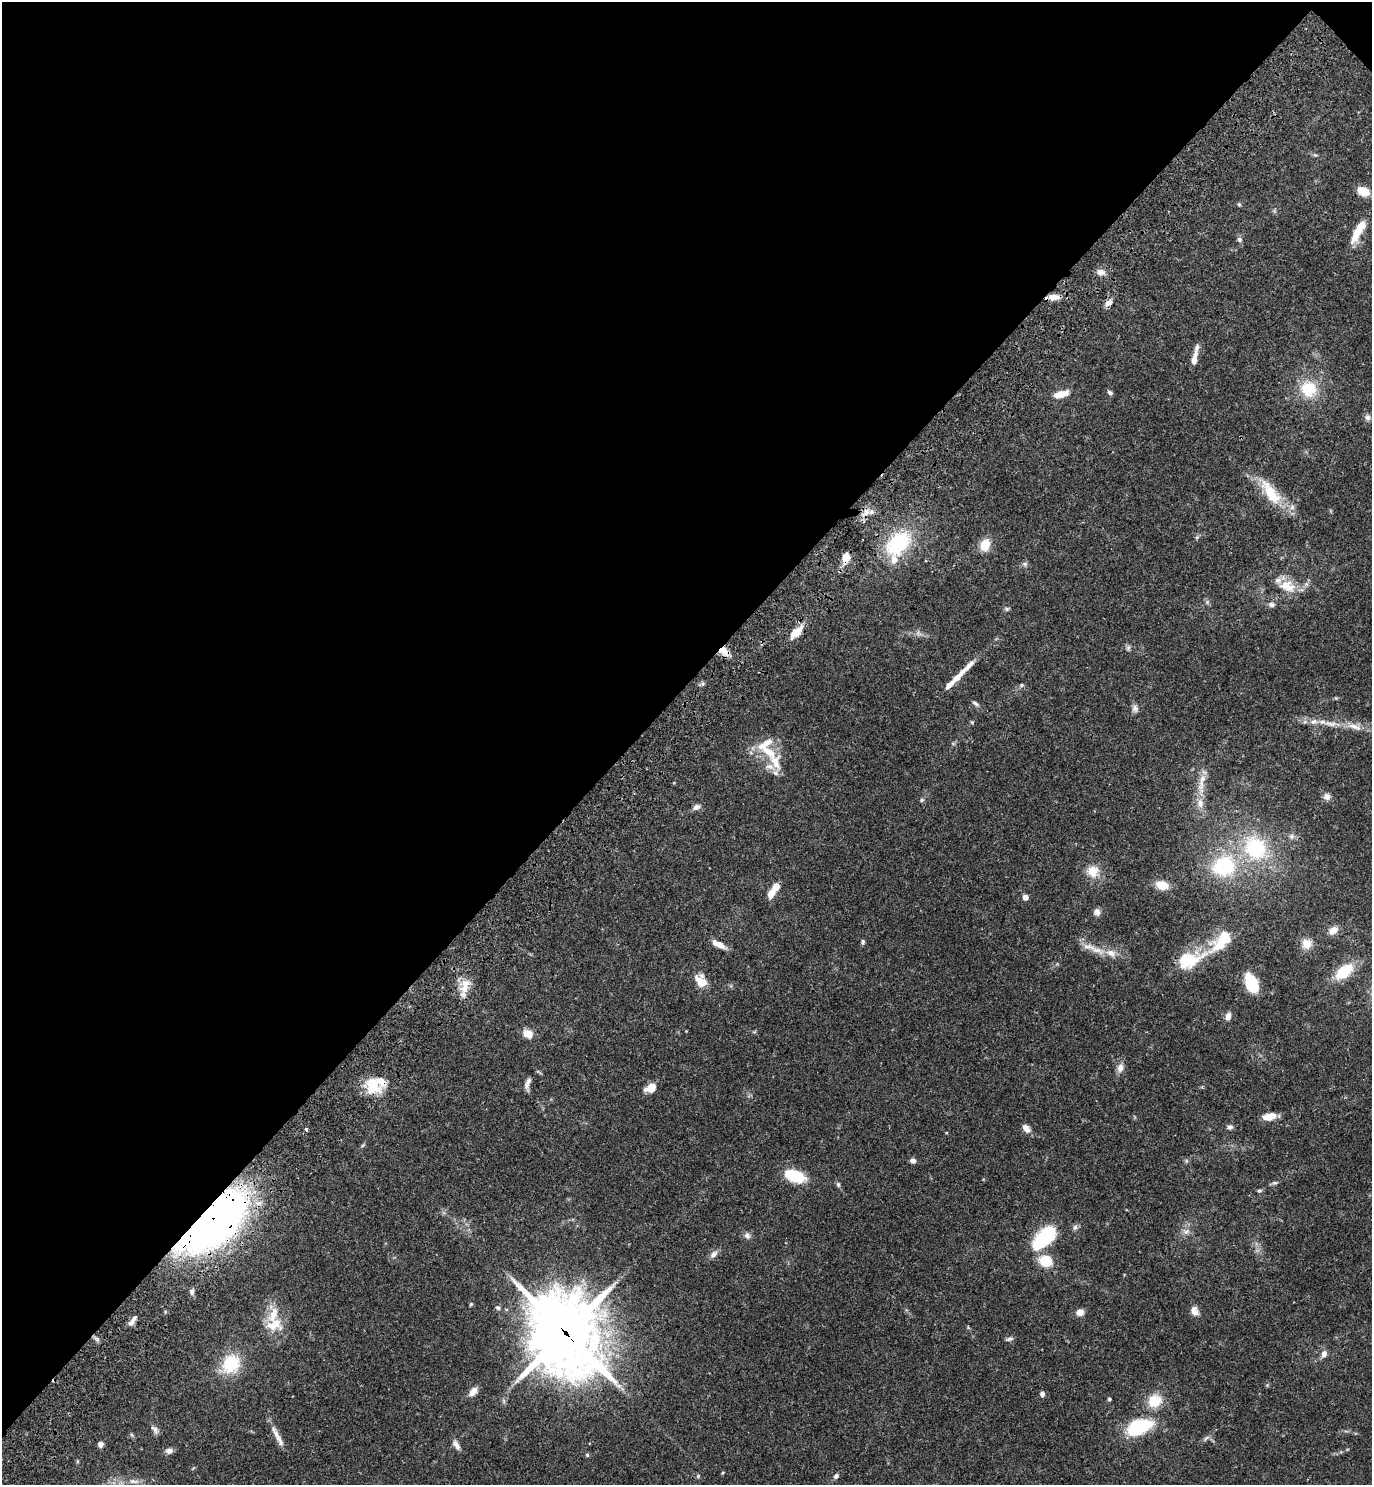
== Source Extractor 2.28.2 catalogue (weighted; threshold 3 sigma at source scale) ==
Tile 2 of 4 x 4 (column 2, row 1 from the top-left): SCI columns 1759-3128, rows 4542-6024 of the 6120 x 6120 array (HDU 1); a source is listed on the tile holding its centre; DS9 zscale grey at full resolution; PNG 1374 x 1487 px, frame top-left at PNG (2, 2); no overlay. Shown black and unused: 46% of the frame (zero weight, under 3 of 4 exposures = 6% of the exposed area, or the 3 px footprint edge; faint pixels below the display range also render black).
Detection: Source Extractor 2.28.2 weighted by HDU 2 'WHT'; one run over the whole footprint, this tile lists its part. Background 0.0581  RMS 0.0031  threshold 0.0138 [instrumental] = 3 sigma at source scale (4.5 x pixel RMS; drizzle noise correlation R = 1.50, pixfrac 1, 0.05/0.05 arcsec/px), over >= 5 px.
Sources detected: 122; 14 inside a brighter listed object's ellipse — not listed separately; the other 108 listed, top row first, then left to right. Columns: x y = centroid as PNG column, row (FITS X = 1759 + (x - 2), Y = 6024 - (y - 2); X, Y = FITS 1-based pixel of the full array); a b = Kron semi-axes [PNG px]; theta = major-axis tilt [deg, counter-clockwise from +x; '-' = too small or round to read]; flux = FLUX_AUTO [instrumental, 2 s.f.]
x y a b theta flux
1363 191 11 8 -28 5.6
1239 204 5 5 - 0.41
1358 231 29 9 64 6.3
1239 239 7 6 - 0.73
1101 272 10 8 -10 1.7
1054 297 13 7 -1 2.9
1108 303 10 7 39 1.6
1194 359 19 6 79 2.3
1308 389 19 18 - 9.9
1110 392 6 5 - 0.69
1061 394 12 6 16 5.1
1367 417 8 7 - 1
1271 493 38 14 -56 10
866 513 17 9 52 3
898 543 29 18 44 24
985 545 17 12 66 4.1
846 558 9 7 76 4.2
1025 564 7 5 -46 0.67
1287 586 25 15 -16 6.1
1272 605 9 7 -5 1.1
1007 609 7 5 0 0.55
796 632 13 6 47 6
1128 648 7 5 45 0.67
724 651 14 9 -38 3.1
958 676 26 6 46 4.2
1022 685 6 5 - 0.52
975 703 10 5 -29 0.79
1135 708 10 8 -81 1.2
972 722 5 4 - 0.36
1330 724 20 7 -9 3
1355 727 23 7 -21 3.1
769 752 27 11 -34 6
770 767 12 8 -7 2.2
1202 783 37 8 80 5.2
1327 796 9 9 - 1.5
922 800 6 5 - 0.48
697 807 11 7 27 1.2
1291 836 7 7 - 0.92
1255 848 29 27 -52 22
1224 866 25 22 18 22
1093 871 13 12 - 4.5
1162 885 14 9 -16 4.7
771 894 10 7 64 3
1025 897 5 5 - 2
1097 912 9 8 - 1.3
1333 930 11 8 30 2.5
1222 940 36 16 49 12
863 942 6 5 - 0.6
719 944 16 7 -26 3.1
1307 944 11 11 - 3.3
1088 947 23 8 -13 3.4
1111 953 16 9 -26 3
1188 960 34 18 16 13
1344 971 24 13 39 8.7
701 982 18 11 -41 4.2
465 983 14 12 -1 3.5
1252 983 16 9 -67 15
1228 1016 10 7 73 1.4
528 1034 10 8 -29 3.6
1120 1068 12 8 78 1.9
527 1083 16 6 67 1.5
372 1085 21 17 -60 9.6
651 1088 12 8 31 3.4
1269 1116 13 6 12 4.5
1230 1127 7 6 - 0.83
1026 1128 10 7 -48 2
306 1129 4 3 - 0.49
913 1161 6 6 - 1.2
1186 1161 6 4 72 0.42
795 1176 19 10 -19 13
1275 1183 9 4 0 0.58
838 1184 7 5 -74 0.59
1259 1191 6 5 - 0.53
212 1224 71 31 42 170
1075 1227 8 6 74 0.83
1186 1232 9 7 35 1.3
747 1235 8 7 - 1.2
1044 1238 32 15 45 17
714 1254 12 7 44 1.4
1046 1261 13 11 -14 8
192 1292 7 6 - 0.91
471 1304 5 4 - 0.39
498 1308 6 5 - 0.68
1194 1311 11 8 -73 2.2
1080 1312 8 7 - 2
132 1323 12 7 57 1.6
274 1325 25 17 4 6.2
565 1333 33 28 -66 1400
97 1339 7 6 - 0.79
1009 1339 10 4 13 0.7
1324 1354 8 6 77 1.7
231 1364 20 17 62 13
473 1392 12 7 50 2.3
1042 1394 6 5 - 1.1
1109 1399 4 4 - 0.54
1155 1401 15 13 34 6.9
1139 1427 31 17 22 17
155 1430 14 6 -52 1.1
278 1438 32 6 -62 2.9
1206 1438 9 4 54 0.71
100 1444 5 5 - 1.7
456 1445 14 6 -58 1.6
169 1451 8 7 - 1.3
587 1455 6 5 - 0.41
722 1473 5 3 - 0.28
698 1476 5 4 - 0.37
836 1476 7 6 - 0.83
134 1481 17 6 -7 1.9
Overlapping masked pixels (flux is a lower limit): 6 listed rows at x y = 1054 297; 866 513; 846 558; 724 651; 212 1224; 565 1333
Isophote crosses this tile's border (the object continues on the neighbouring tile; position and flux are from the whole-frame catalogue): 1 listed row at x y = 134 1481